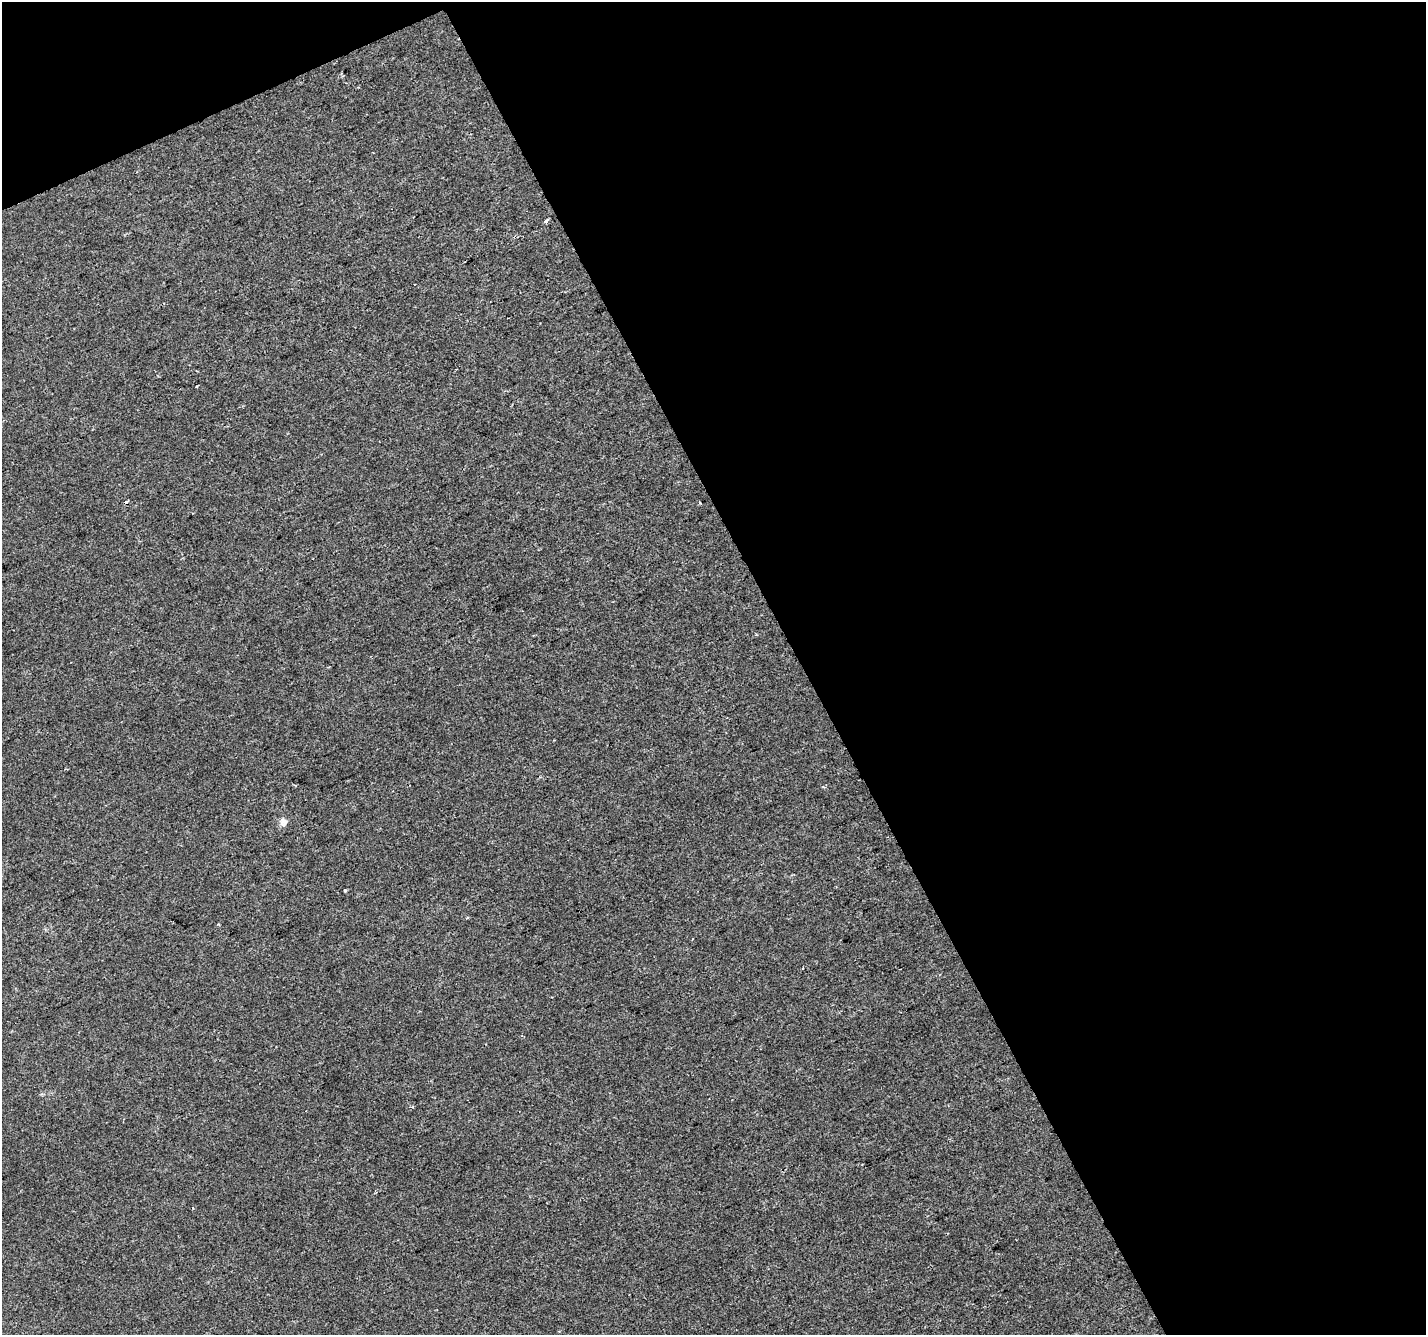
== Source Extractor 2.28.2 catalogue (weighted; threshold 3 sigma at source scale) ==
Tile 2 of 2 x 2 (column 2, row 1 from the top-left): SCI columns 1425-2848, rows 1388-2720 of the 2849 x 2792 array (HDU 1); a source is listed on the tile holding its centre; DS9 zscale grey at full resolution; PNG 1428 x 1337 px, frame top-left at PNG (2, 2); no overlay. Shown black and unused: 46% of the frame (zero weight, under 2 of 3 exposures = <1% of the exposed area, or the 3 px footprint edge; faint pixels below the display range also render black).
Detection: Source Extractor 2.28.2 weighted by HDU 2 'WHT'; one run over the whole footprint, this tile lists its part. Background 2.78e-05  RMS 0.0041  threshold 0.0185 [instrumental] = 3 sigma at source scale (4.5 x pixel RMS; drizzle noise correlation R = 1.50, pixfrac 1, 0.0396/0.0396 arcsec/px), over >= 5 px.
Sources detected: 6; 1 cosmic-ray / hot-pixel residue — not listed; the other 5 listed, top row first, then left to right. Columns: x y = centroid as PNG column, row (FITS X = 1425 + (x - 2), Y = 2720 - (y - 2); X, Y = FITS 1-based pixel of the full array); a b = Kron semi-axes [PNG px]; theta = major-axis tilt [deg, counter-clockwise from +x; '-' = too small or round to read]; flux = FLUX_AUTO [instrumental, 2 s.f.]
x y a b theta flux
545 221 3 3 - 3.5
283 822 12 9 -90 2.2
345 890 4 3 - 0.36
468 917 3 3 - 0.66
218 924 4 3 - 0.51